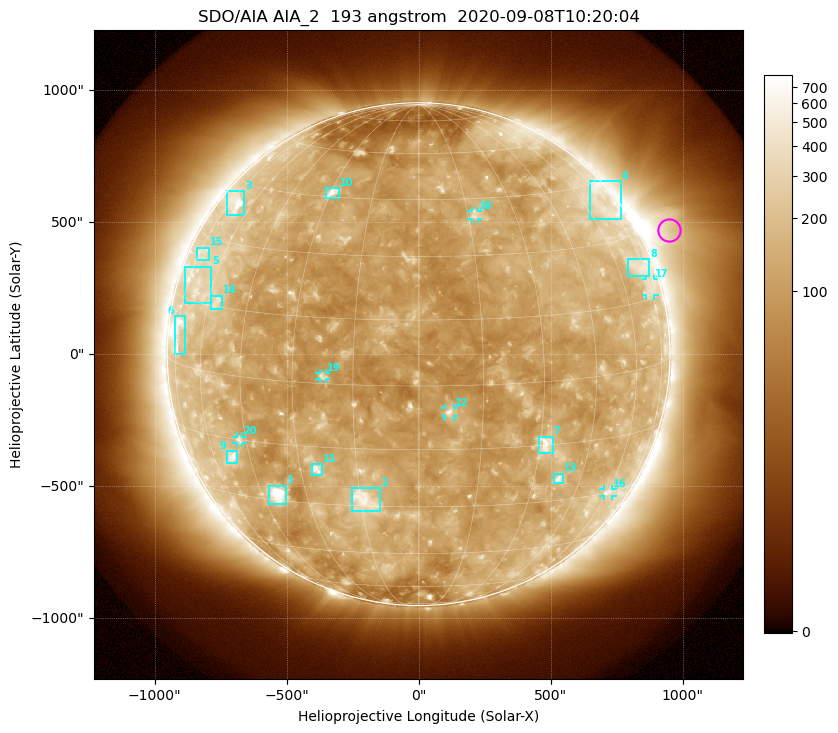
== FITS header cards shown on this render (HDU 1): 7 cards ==
TELESCOP= 'SDO/AIA'
INSTRUME= 'AIA_2'
WAVELNTH=                  193
WAVEUNIT= 'angstrom'
DATE-OBS= '2020-09-08T10:20:04.85'
CTYPE1  = 'HPLN-TAN'
CTYPE2  = 'HPLT-TAN'

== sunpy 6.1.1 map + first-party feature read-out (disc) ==
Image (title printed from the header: SDO/AIA AIA_2  193 angstrom  2020-09-08T10:20:04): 1024 x 1024 px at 2.4 arcsec/px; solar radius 952 arcsec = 397 px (full disc in frame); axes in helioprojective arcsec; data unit not stated in the header (colour bar unlabelled)
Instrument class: DISC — disc imager (sunpy class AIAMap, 193 A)
Bright regions (active regions / flare kernels): reference = the median radial profile (limb darkening/brightening removed); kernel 9 px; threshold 5 sigma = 180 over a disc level ~118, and >= 1.15x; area >= 12 px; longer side >= 10 px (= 24 arcsec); searched inside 0.97 R_sun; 22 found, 20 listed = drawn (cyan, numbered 1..; 6 of them under ~33 arcsec drawn as corner ticks so the feature stays visible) (cap 20 boxes per figure: the strongest are kept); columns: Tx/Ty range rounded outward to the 5 arcsec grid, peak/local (2 s.f.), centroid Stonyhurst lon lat
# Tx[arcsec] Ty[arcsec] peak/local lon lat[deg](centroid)
1 -570..-500 -570..-500 14 -39 -28
2 -255..-145 -595..-505 5 -14 -28
3 -725..-660 525..620 5.1 -70 +39
4 645..765 510..655 2.7 +71 +39
5 -885..-785 195..330 2.7 -68 +19
6 -925..-885 0..145 4.9 -74 +7
7 455..510 -375..-310 5 +32 -15
8 790..875 295..360 2.5 +72 +23
9 -725..-685 -415..-365 4.9 -52 -20
10 -350..-300 590..630 6.4 -29 +46
11 -405..-365 -455..-415 5.1 -25 -21
12 100..135 -235..-205 7.1 +7 -6
13 510..550 -490..-450 4.5 +38 -24
14 -785..-745 170..220 3 -57 +16
15 -840..-795 355..405 2.1 -73 +26
16 700..735 -540..-510 3.1 +60 -30
17 860..895 220..285 2 +75 +17
18 200..225 510..545 3.1 +17 +40
19 -375..-350 -95..-70 3.9 -22 +2
20 -690..-665 -335..-310 3.2 -47 -15
Off-limb structures (1.02-1.3 R_sun): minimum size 162 px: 6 found; the strongest spans PA ~260..320 deg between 1.02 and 1.3 R_sun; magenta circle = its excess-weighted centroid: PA ~295 deg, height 1.11 R_sun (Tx ~950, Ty ~470 arcsec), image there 3.3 x the reference